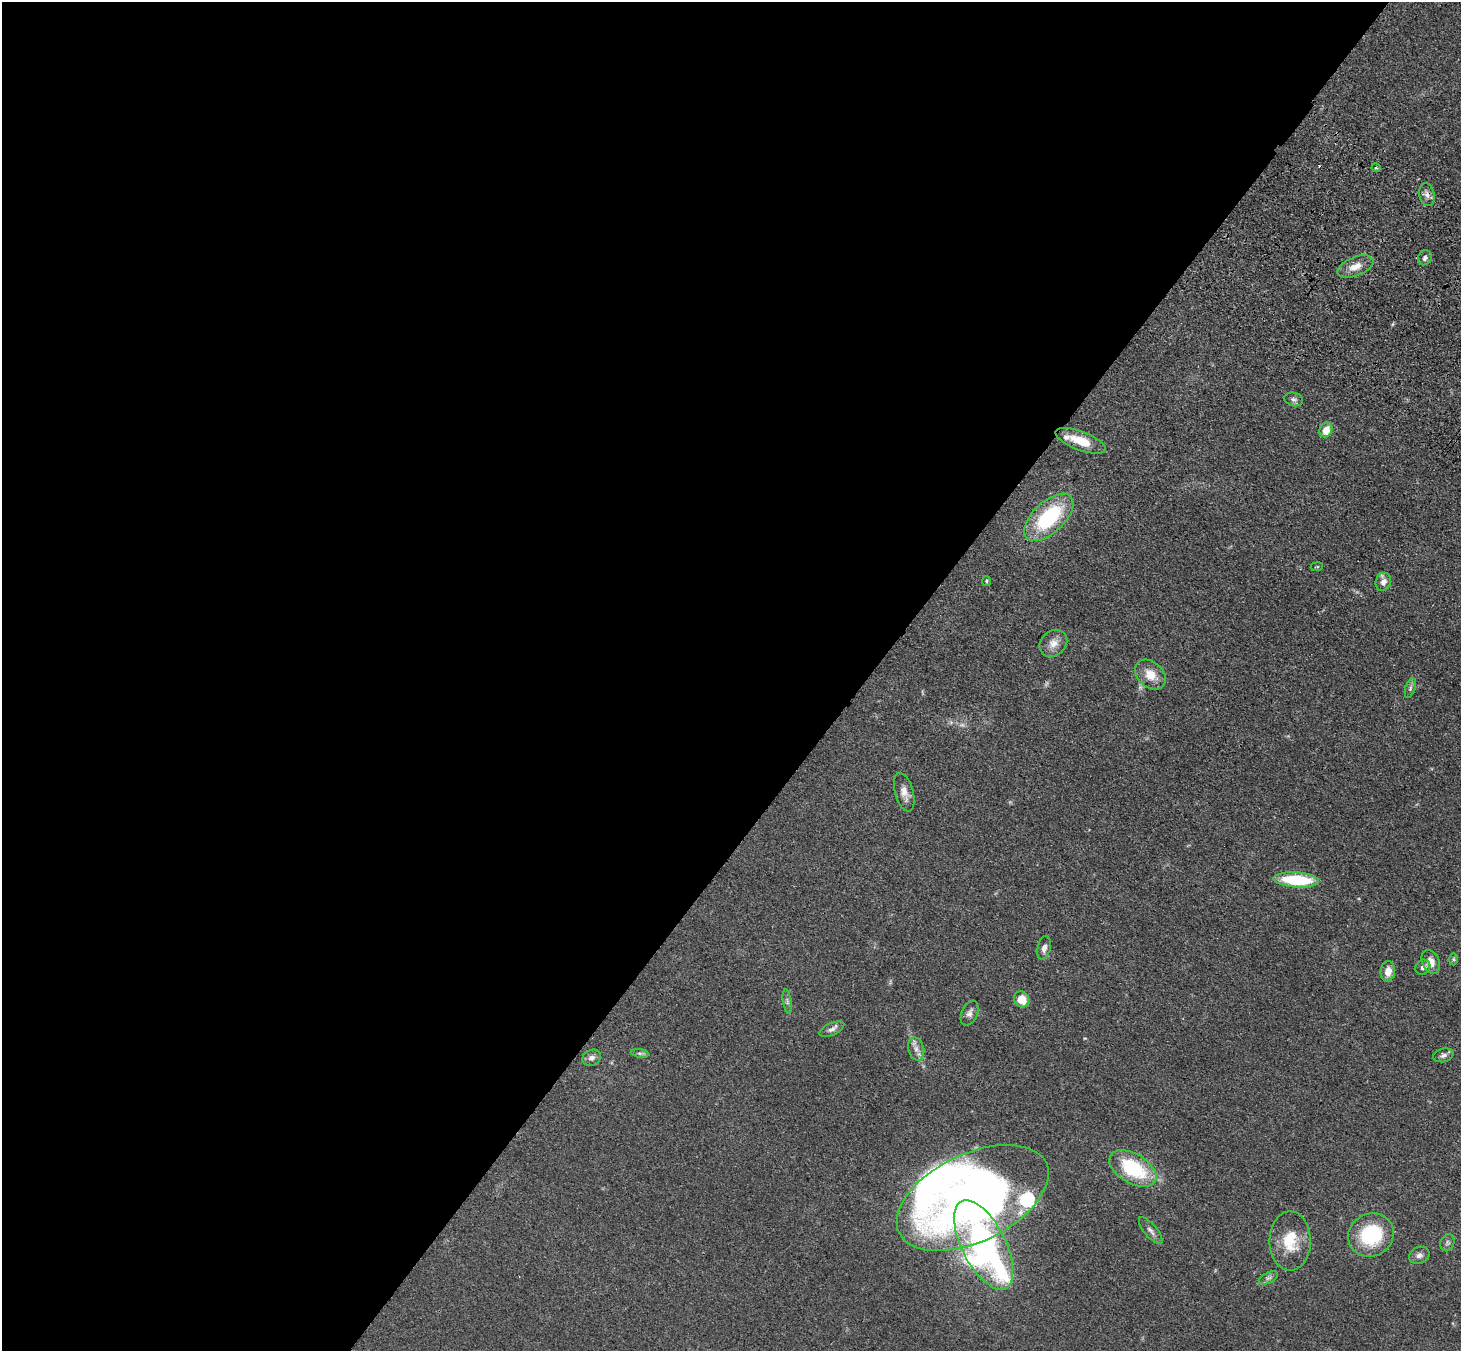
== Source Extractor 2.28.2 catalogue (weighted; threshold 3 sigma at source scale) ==
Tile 5 of 4 x 4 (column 1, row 2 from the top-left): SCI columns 79-1537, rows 2950-4298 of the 5990 x 6038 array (HDU 1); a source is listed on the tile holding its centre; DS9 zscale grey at full resolution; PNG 1463 x 1353 px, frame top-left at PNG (2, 2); each listed source drawn as its Kron ellipse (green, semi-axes under 4 px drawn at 4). Shown black and unused: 60% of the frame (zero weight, under 3 of 4 exposures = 6% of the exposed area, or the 3 px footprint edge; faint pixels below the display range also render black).
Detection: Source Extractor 2.28.2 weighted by HDU 2 'WHT'; one run over the whole footprint, this tile lists its part. Background 0.0389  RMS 0.0045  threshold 0.0204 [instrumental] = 3 sigma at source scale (4.5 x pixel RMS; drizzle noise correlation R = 1.50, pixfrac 1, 0.05/0.05 arcsec/px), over >= 5 px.
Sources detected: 43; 2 too faint to see at this stretch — neither listed nor drawn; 3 inside a brighter listed object's ellipse — not listed separately; the other 38 listed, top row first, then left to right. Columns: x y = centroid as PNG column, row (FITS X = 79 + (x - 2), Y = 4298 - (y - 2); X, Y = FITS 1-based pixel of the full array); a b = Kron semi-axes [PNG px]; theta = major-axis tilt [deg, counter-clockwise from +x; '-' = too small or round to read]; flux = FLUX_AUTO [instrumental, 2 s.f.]
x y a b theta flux
1376 168 4 3 - 0.51
1427 195 11 7 -78 2.2
1425 258 8 6 59 1.5
1355 266 19 9 21 5.1
1294 399 9 6 -13 1.4
1326 430 7 6 - 6.1
1081 441 26 9 -21 11
1049 517 30 15 43 39
1317 567 6 3 7 0.45
986 581 5 4 - 0.56
1383 582 9 7 68 3
1053 643 15 12 41 4.3
1150 675 17 12 -42 7.2
1410 688 10 5 72 1.1
904 792 20 9 -74 4.1
1296 880 23 7 -4 24
1044 948 12 6 77 2.3
1454 959 6 4 -89 0.64
1431 962 12 8 -64 4.5
1423 967 8 7 - 1.7
1388 971 10 7 83 4.4
1022 999 8 7 - 6.6
787 1001 12 3 -81 1.1
970 1013 13 8 66 2.3
832 1029 13 6 24 1.9
916 1049 12 8 -75 2.6
640 1053 8 4 -8 1.1
1443 1055 10 6 14 1.6
591 1058 10 7 25 2
1133 1168 26 15 -31 31
973 1198 81 44 26 320
1151 1230 17 6 -50 2
1371 1235 23 21 30 29
1290 1241 30 20 -89 14
1447 1243 9 7 69 1.3
984 1245 49 22 -63 170
1419 1255 10 8 22 1.9
1268 1278 10 5 26 1.4